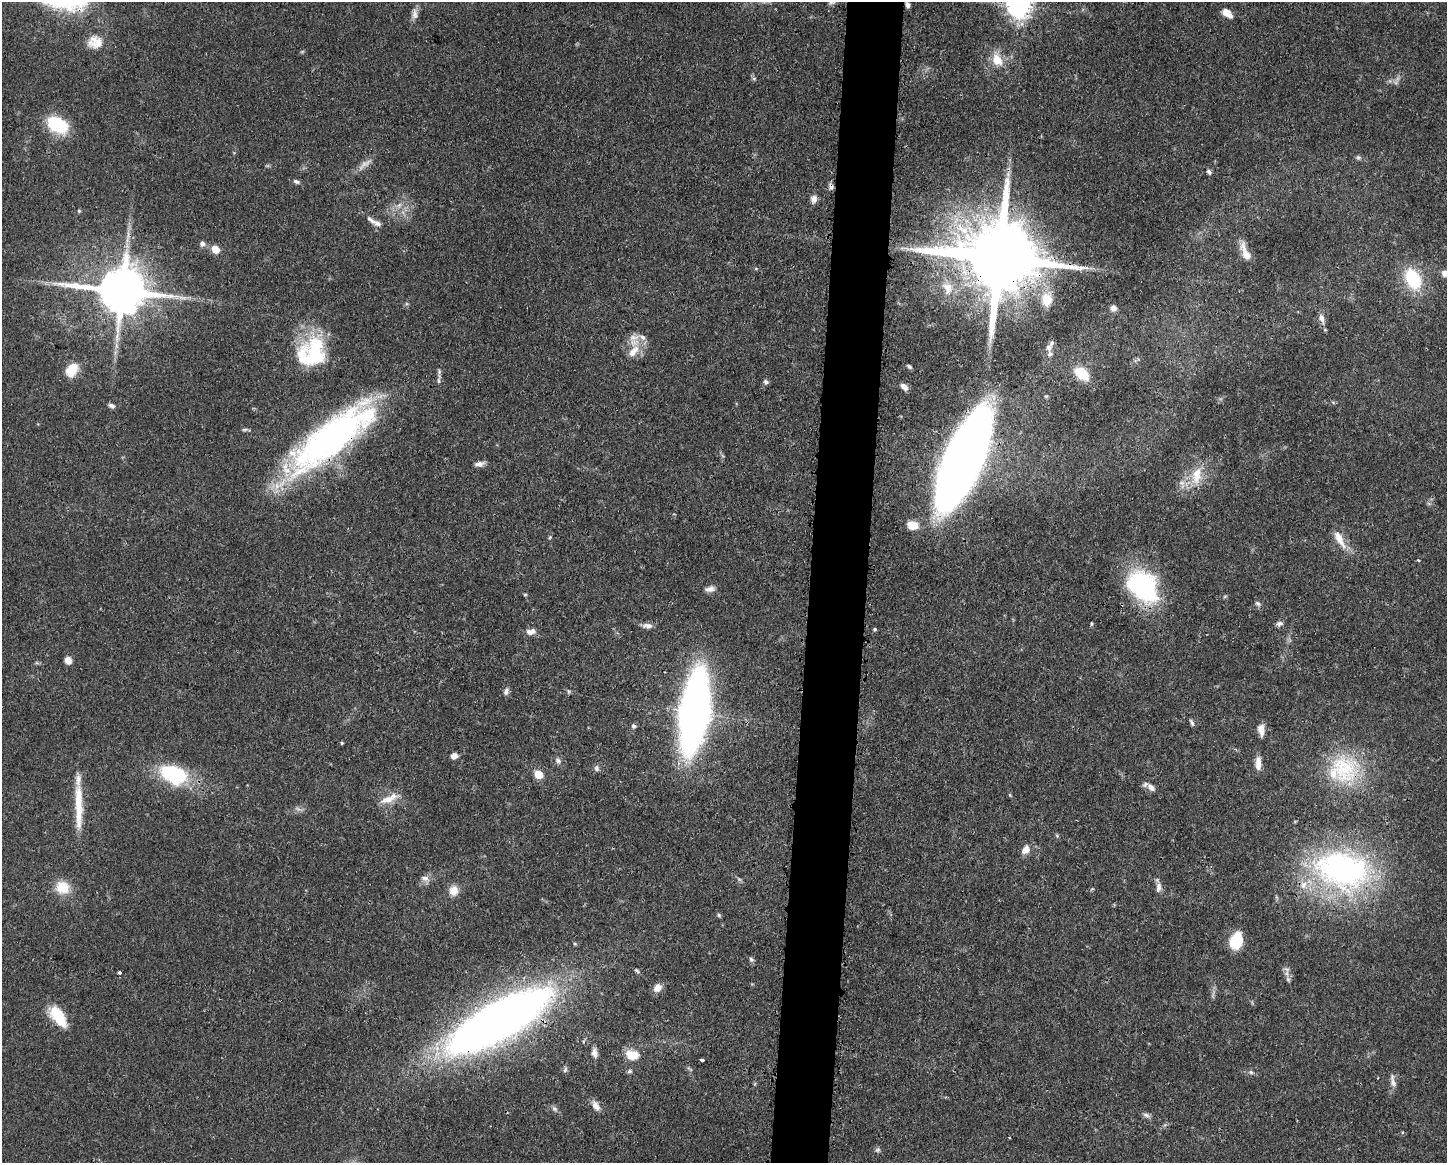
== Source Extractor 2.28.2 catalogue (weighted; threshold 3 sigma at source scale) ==
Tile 5 of 3 x 4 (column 2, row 2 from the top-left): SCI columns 1562-3006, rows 2325-3485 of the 4681 x 4647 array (HDU 1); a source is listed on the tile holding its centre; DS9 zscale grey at full resolution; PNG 1449 x 1165 px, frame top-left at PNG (2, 2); no overlay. Shown black and unused: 4% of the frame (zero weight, under 3 of 4 exposures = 1% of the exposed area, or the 3 px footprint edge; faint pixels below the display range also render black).
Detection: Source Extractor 2.28.2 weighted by HDU 2 'WHT'; one run over the whole footprint, this tile lists its part. Background 0.0544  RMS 0.0033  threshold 0.0148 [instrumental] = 3 sigma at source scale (4.5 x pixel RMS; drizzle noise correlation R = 1.50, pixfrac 1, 0.05/0.05 arcsec/px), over >= 5 px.
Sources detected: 120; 5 too faint to see at this stretch — not listed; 9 inside a brighter listed object's ellipse — not listed separately; the other 106 listed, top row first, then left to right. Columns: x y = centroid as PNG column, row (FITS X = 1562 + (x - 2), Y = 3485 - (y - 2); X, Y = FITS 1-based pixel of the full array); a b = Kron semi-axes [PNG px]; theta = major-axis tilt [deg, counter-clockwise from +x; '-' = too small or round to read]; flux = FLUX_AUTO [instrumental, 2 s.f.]
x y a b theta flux
908 5 5 5 - 1.2
1019 6 9 8 - 260
1227 13 13 8 -39 3
415 14 16 8 -89 2
95 42 20 17 5 5.2
997 60 20 13 -58 5.8
754 79 6 5 - 0.56
57 125 20 13 -28 19
1358 158 7 6 - 0.73
1209 172 7 5 -46 0.83
1008 174 8 5 -79 1.1
296 181 10 6 -21 0.94
831 186 9 5 -70 1
814 199 10 7 82 1.7
399 205 8 6 46 1.3
79 211 5 4 - 0.41
371 220 17 6 -40 1.7
202 244 7 7 - 1.1
215 249 8 7 - 4.1
1245 253 23 8 -67 4.6
999 258 23 19 -15 5200
1445 273 8 7 - 1.8
1413 279 22 14 -64 19
948 288 20 15 -68 6.4
122 290 15 12 -7 1800
1047 299 20 15 -89 6.8
1114 308 8 7 - 1.3
1322 318 13 7 -73 1.8
1049 347 9 7 83 1.5
634 351 22 11 51 5.1
312 354 39 29 66 29
909 366 6 4 -34 0.58
72 370 17 12 58 6.4
1082 374 13 9 -37 12
439 381 8 4 -89 0.83
766 382 6 6 - 0.8
904 387 8 5 -38 1.9
1046 396 5 4 - 0.41
111 406 9 5 -18 1
332 437 107 32 39 130
963 460 71 21 66 740
479 464 12 6 8 1.6
1197 476 28 15 79 9.1
913 525 11 8 -13 5.4
550 537 5 4 - 0.39
1339 539 28 9 -60 5
1418 560 4 3 - 0.28
1142 586 40 28 -47 45
710 589 13 7 9 1.7
525 595 5 4 - 0.4
1258 604 9 6 -33 0.87
1091 624 6 3 -90 0.38
1279 624 9 6 24 1.2
647 626 14 7 1 1.7
875 629 5 4 - 0.46
531 632 13 7 11 2.2
68 660 8 7 - 2.4
37 663 6 4 -18 0.49
506 691 10 5 76 1.1
569 691 5 5 - 0.54
694 712 47 16 82 360
1192 722 8 4 -63 0.75
634 726 7 6 - 0.79
1261 730 13 7 -85 2.7
342 743 4 4 - 0.38
454 756 7 6 - 1.9
558 761 10 7 -60 1.2
1258 763 17 7 90 3.1
597 768 8 6 -77 1.1
1343 768 44 40 -34 28
173 774 32 20 -20 25
538 774 8 7 - 5
1151 788 11 7 -41 2.1
1010 795 6 3 -71 0.34
387 799 24 10 14 4.3
78 806 62 8 -89 11
1057 836 5 5 - 0.44
1025 850 12 9 57 2.6
1343 870 76 49 -13 92
425 878 11 8 -4 1.8
739 879 7 4 -18 0.58
62 887 18 16 -24 6.9
1158 887 15 7 85 1.9
1092 889 6 4 17 0.39
454 890 13 11 83 3.3
719 915 6 5 - 0.55
1236 941 15 10 70 13
575 944 6 3 -19 0.38
751 959 7 5 -43 0.69
637 970 8 4 -45 0.63
119 972 3 3 - 1.1
1288 979 8 6 -68 0.85
657 988 11 9 43 2.7
58 1016 26 12 -55 11
499 1021 91 26 30 380
594 1053 11 7 -77 1.8
632 1055 16 12 -3 5.8
702 1060 4 3 - 1.6
565 1070 8 6 72 0.74
630 1071 6 5 - 0.68
1251 1072 7 5 -22 0.77
1393 1082 15 7 -73 1.9
596 1106 13 7 -59 2.5
554 1109 9 6 -39 1
1146 1115 10 5 -17 1
878 1150 7 6 - 0.76
Overlapping masked pixels (flux is a lower limit): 9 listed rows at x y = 831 186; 999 258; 122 290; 1047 299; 332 437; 963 460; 1343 768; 1343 870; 499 1021
Isophote crosses this tile's border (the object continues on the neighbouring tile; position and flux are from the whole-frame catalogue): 3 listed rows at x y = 1019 6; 1445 273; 1343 870